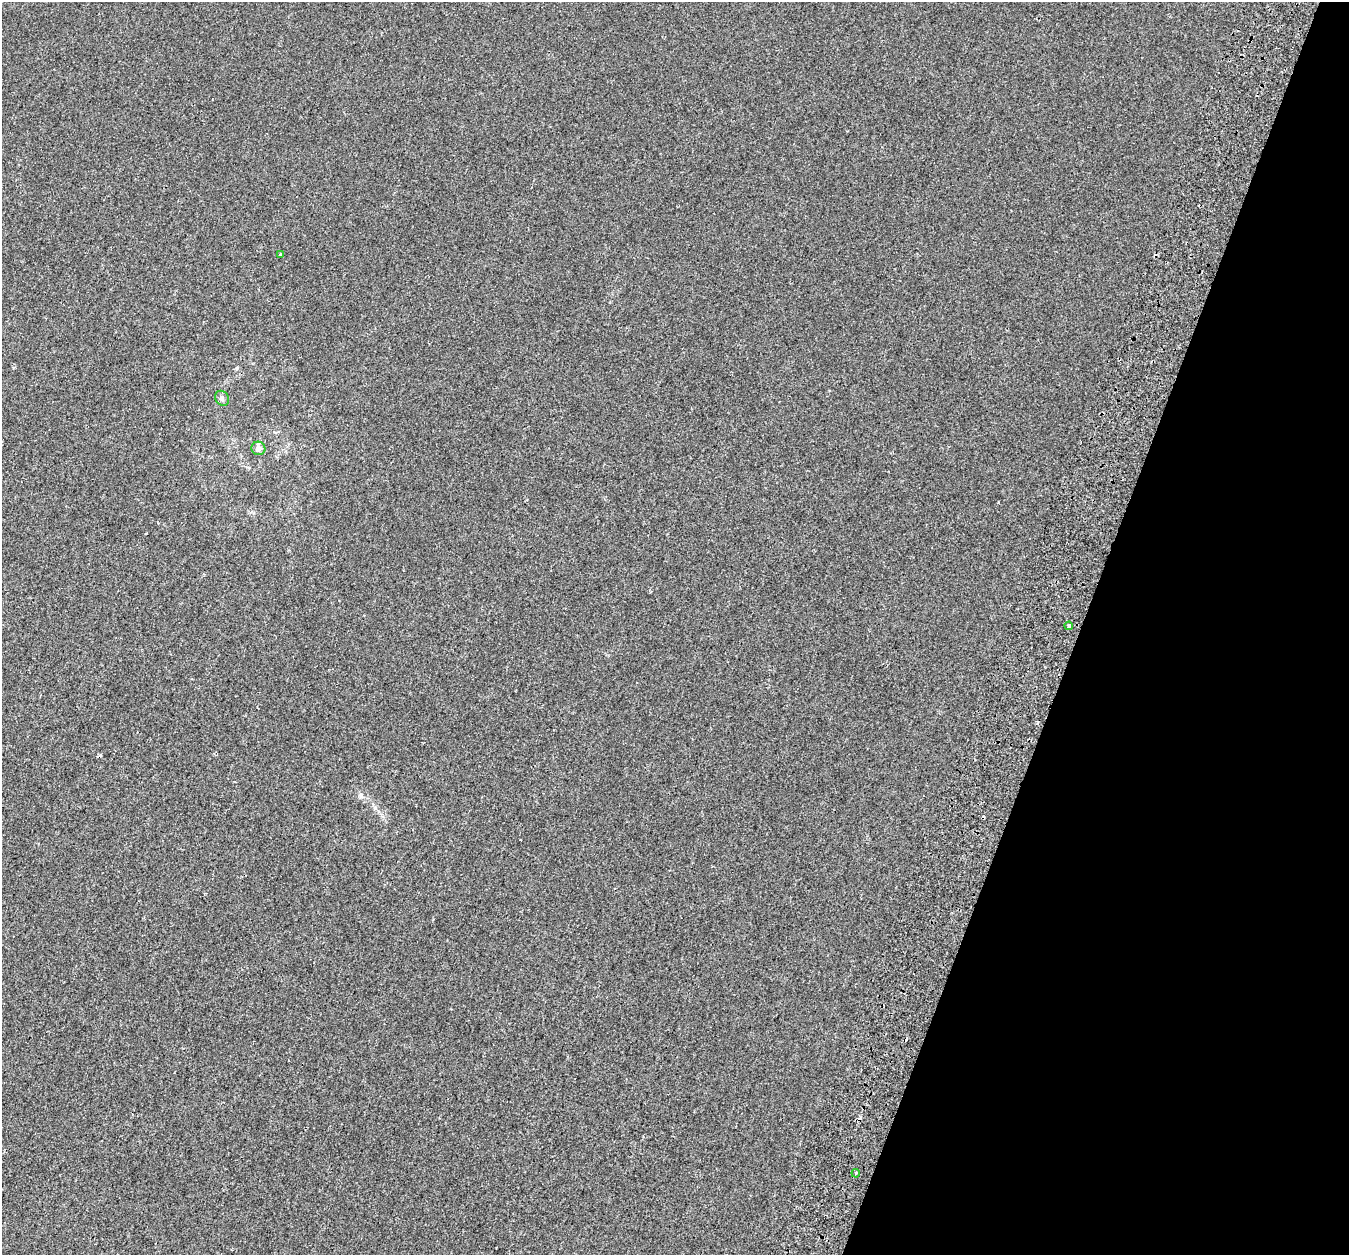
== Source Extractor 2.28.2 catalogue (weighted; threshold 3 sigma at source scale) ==
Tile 8 of 4 x 4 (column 4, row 2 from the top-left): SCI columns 4144-5490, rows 2903-4155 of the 5583 x 5743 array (HDU 1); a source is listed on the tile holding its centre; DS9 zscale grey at full resolution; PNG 1351 x 1257 px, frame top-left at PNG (2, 2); each listed source drawn as its Kron ellipse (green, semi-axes under 4 px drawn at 4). Shown black and unused: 20% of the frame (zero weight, under 2 of 3 exposures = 7% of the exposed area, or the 3 px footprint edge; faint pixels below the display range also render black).
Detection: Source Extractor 2.28.2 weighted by HDU 2 'WHT'; one run over the whole footprint, this tile lists its part. Background 2.12e-04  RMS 0.0045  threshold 0.0204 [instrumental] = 3 sigma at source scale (4.5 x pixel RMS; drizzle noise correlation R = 1.50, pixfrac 1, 0.0396/0.0396 arcsec/px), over >= 5 px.
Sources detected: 8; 3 cosmic-ray / hot-pixel residue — neither listed nor drawn; the other 5 listed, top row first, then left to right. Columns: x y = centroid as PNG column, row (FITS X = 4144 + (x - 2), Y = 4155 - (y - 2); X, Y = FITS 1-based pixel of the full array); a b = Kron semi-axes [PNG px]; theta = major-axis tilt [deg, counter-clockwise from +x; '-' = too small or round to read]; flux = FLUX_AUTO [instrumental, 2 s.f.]
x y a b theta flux
280 254 3 2 - 0.51
222 398 8 6 -56 1
258 448 7 6 - 2
1069 626 4 3 - 9.9
856 1173 4 3 - 0.41